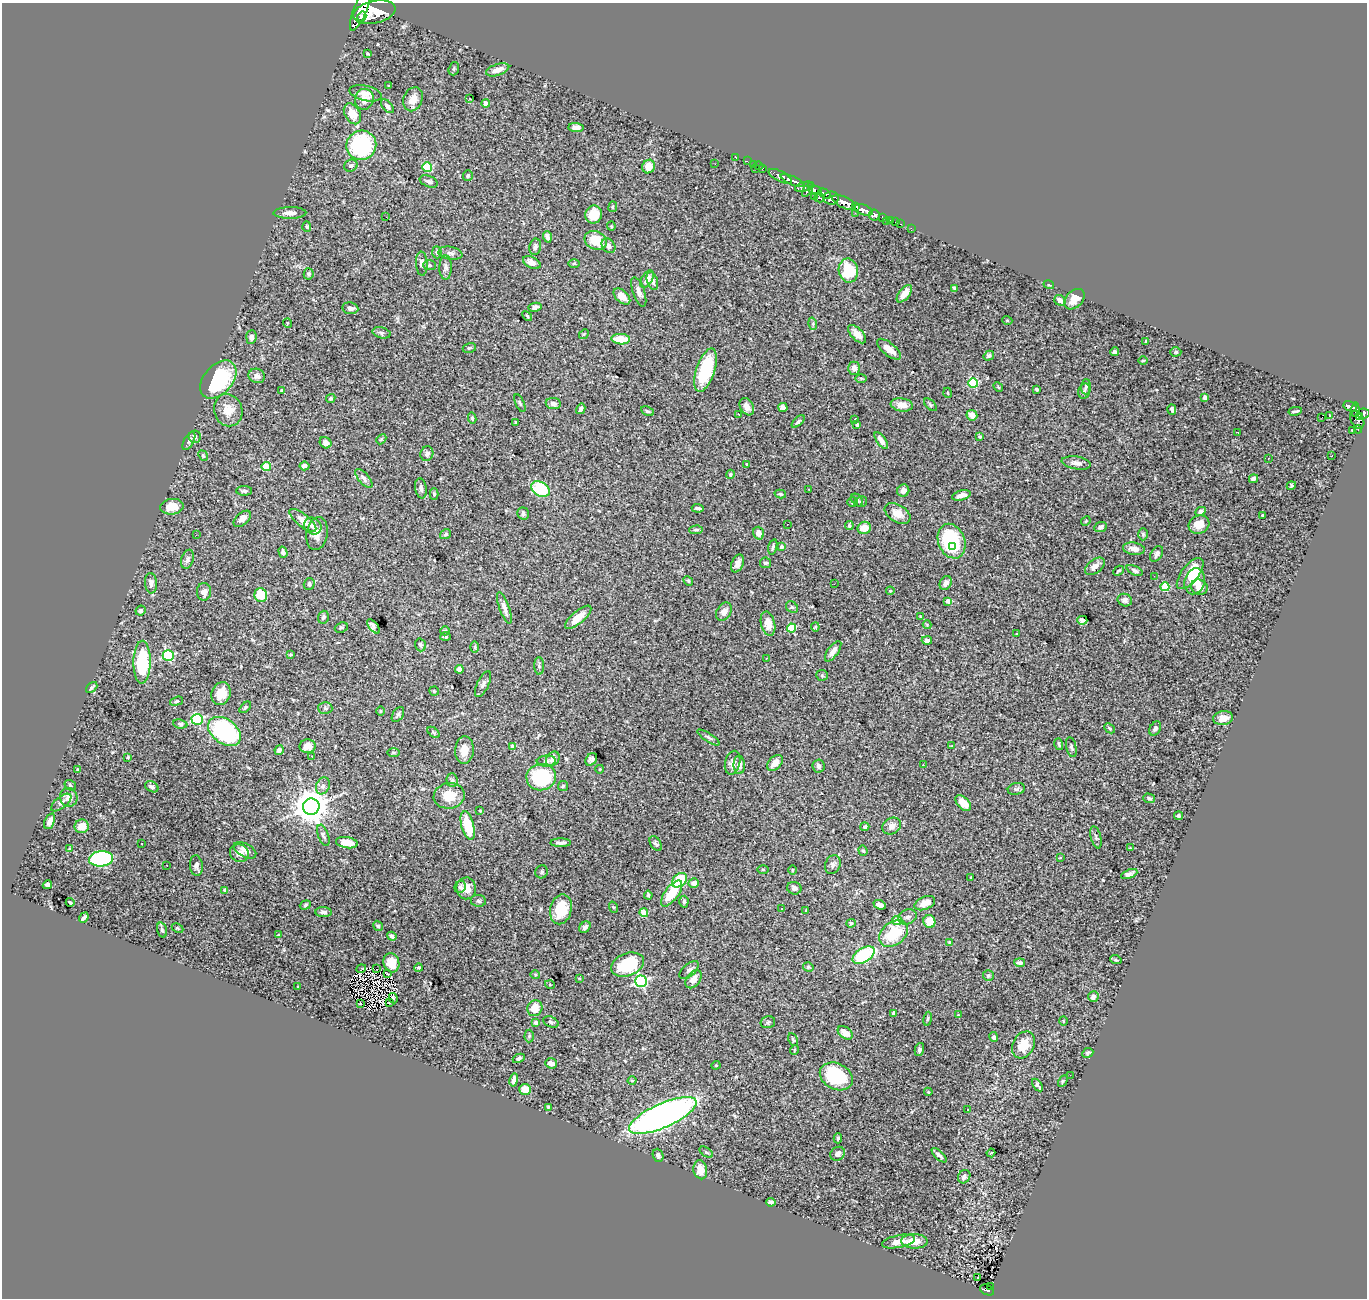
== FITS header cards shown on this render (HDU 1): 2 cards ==
NAXIS1  =                 1365
NAXIS2  =                 1296

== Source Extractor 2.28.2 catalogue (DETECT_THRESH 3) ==
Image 1365 x 1296 px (HDU 1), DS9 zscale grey, 1 PNG px = 1 image px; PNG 1369 x 1300 px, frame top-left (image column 1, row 1296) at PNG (2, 3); each listed source drawn as its Kron ellipse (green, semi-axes under 4 px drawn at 4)
Background 2.57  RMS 0.039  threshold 0.116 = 3 sigma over >= 5 px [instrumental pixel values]
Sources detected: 420; all 420 listed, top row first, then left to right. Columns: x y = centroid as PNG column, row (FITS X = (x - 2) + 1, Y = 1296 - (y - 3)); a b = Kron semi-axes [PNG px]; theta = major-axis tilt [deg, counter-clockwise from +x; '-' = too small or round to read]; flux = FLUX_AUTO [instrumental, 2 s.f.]
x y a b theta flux
360 9 23 6 68 16000
374 12 21 11 12 22000
362 17 5 3 - 2100
368 54 4 2 - 2.2
454 69 7 5 71 3.7
498 70 12 5 18 22
389 86 3 3 - 2.3
366 93 16 7 -13 22
364 99 10 9 - 22
413 99 12 9 68 28
470 99 4 2 - 1.6
486 103 4 4 - 16
387 106 8 4 -48 8.4
352 114 11 7 -60 37
576 127 7 4 -6 12
361 145 15 14 - 290
736 157 2 2 - 35
747 161 2 2 - 35
715 164 2 2 - 4.3
753 164 2 2 - 44
351 166 7 5 25 6.8
759 166 4 2 - 77
427 167 5 5 - 140
649 167 7 6 - 31
763 168 3 2 - 78
755 169 3 2 - 190
468 176 5 5 - 4.4
780 176 13 5 -26 5600
429 181 9 5 -23 7.7
793 181 13 4 -22 5100
804 187 10 4 14 2000
808 190 8 3 57 2000
815 190 7 4 -8 2200
825 193 7 3 -29 1400
814 196 2 2 - 53
820 198 5 4 - 630
831 198 8 6 7 3700
844 202 13 5 -27 9500
856 206 4 3 - 1700
613 207 5 3 - 2.8
863 210 10 5 -19 4700
290 213 16 6 1 14
855 213 2 2 - 59
594 214 9 8 - 46
874 215 5 5 - 1500
386 217 2 2 - 66
882 217 4 3 - 510
886 221 2 2 - 31
891 221 4 3 - 180
896 222 3 2 - 49
901 224 3 2 - 67
307 226 5 4 - 3.3
611 226 4 4 - 2.9
911 228 2 2 - 20
547 237 6 4 -71 11
596 240 11 9 -23 64
608 246 8 6 -53 11
535 247 8 6 79 9.3
437 252 6 4 -86 6
450 253 12 6 -10 10
422 263 12 6 -87 12
532 263 9 5 -26 19
574 263 6 4 1 3.8
429 265 6 5 - 4.4
446 267 12 6 90 9.6
848 271 12 9 -81 100
309 274 5 5 - 6.5
647 279 9 5 61 18
652 281 9 5 -72 10
1049 285 5 3 - 2.2
955 288 4 3 - 4.9
639 292 15 6 -71 13
904 294 10 5 52 23
622 297 10 6 -43 28
1074 299 12 8 47 27
1060 300 6 5 - 14
535 307 6 4 10 9.5
350 308 8 6 -10 12
527 316 6 3 -46 3
1007 320 5 3 - 2.2
287 323 5 3 - 2.1
813 324 6 4 -74 4.1
382 333 9 5 -15 6.2
584 334 5 4 - 3
857 334 11 5 -46 24
251 337 7 5 85 12
621 339 9 5 -4 63
1146 341 3 3 - 5.7
469 348 7 5 16 3.8
889 349 14 6 -39 25
1115 352 4 3 - 6.1
1176 352 5 4 - 3.3
989 356 5 4 - 4.7
1143 361 4 3 - 2.6
854 368 6 6 - 12
705 370 22 9 72 140
257 376 8 7 - 14
861 378 6 4 -1 3.3
218 380 22 14 49 190
973 383 5 5 - 200
998 387 5 4 - 3.3
1086 387 7 5 87 5.3
1037 389 4 3 - 3.1
282 390 4 3 - 3.1
1084 391 8 5 76 5.9
948 393 5 3 - 2.1
1205 397 4 4 - 15
331 398 5 4 - 4
520 403 9 3 -65 3.7
553 403 7 5 -8 10
902 405 11 6 -10 22
930 405 7 4 -46 4
747 407 9 6 -59 16
783 407 5 4 - 15
1350 407 7 4 -28 810
581 409 5 4 - 6
1172 409 5 3 - 4.5
228 410 16 14 -70 40
1355 410 7 4 86 730
647 411 7 3 -26 3.4
1295 411 7 2 10 4.4
1363 413 6 5 - 1700
738 414 3 2 - 8.6
972 415 5 5 - 17
1329 416 4 3 - 4.5
1360 416 4 3 - 560
1322 417 2 2 - 4.3
472 418 5 4 - 4.7
855 419 3 2 - 2.8
1357 420 9 6 -63 1400
798 421 8 4 43 5.1
515 422 4 3 - 2.6
857 425 3 3 - 4
1358 429 4 2 - 100
1353 431 3 3 - 3.4
1238 432 3 2 - 3.5
980 436 4 3 - 3.2
195 437 6 6 - 11
381 439 6 4 43 3.3
881 440 10 4 -55 15
189 441 10 5 61 6.8
326 443 6 5 - 13
427 454 7 6 - 9.5
203 456 5 4 - 3.6
1332 456 3 2 - 3.4
1268 458 3 2 - 3.6
1076 463 15 6 -9 14
747 464 3 3 - 3.1
305 466 5 4 - 9.8
266 467 4 4 - 85
730 474 5 4 - 3.2
364 478 12 5 -49 9
1253 479 5 4 - 8.5
1291 486 5 3 - 3.5
421 488 10 5 -81 9.3
540 489 10 7 -33 140
809 489 3 2 - 1.5
244 491 8 4 0 6.4
903 491 6 6 - 11
434 494 6 4 -90 4.7
780 494 6 3 -15 3.6
961 495 9 5 15 15
857 500 7 5 -52 6.3
852 502 5 4 - 4.6
861 502 6 5 - 4.3
172 507 12 7 6 34
698 508 6 3 -5 5.9
1200 511 6 4 24 6.9
523 513 6 5 - 8.5
897 513 14 8 -31 27
1262 515 3 2 - 3
242 519 10 6 41 16
303 520 16 6 -38 25
1086 521 5 4 - 2.8
787 524 2 2 - 2.6
1199 524 10 9 - 30
849 525 4 4 - 4
313 526 9 8 - 11
1100 527 6 5 - 9.2
864 528 7 6 - 33
696 530 7 4 2 5
758 533 6 5 - 23
317 534 16 10 81 28
446 534 6 4 33 4.7
1143 534 6 5 - 4.4
196 535 3 2 - 6.2
952 541 18 13 -68 200
773 547 8 3 76 4.9
781 547 3 3 - 11
953 547 3 3 - 19
1134 549 11 6 -6 17
283 552 6 4 -74 9.5
1157 554 8 5 60 8.4
187 559 10 6 70 8.5
737 563 9 6 66 13
765 563 5 5 - 5.6
1095 566 11 7 38 18
1135 570 8 4 -25 7.3
1118 571 6 3 45 3.7
1190 574 18 8 52 59
1154 576 3 2 - 4.1
688 581 5 4 - 3.6
1195 581 13 10 74 48
151 583 10 6 -85 10
946 583 7 5 61 16
309 584 6 5 - 7.1
834 584 2 2 - 10
1165 587 4 4 - 110
1199 587 8 7 - 17
890 591 4 4 - 2.8
204 592 8 7 - 14
261 595 7 6 - 60
1125 600 7 6 - 8.8
948 601 4 3 - 14
792 607 6 5 - 5.3
504 608 17 5 -70 16
141 611 5 4 - 4
724 612 10 7 59 18
920 616 3 3 - 2
323 617 6 5 - 7.5
578 617 16 6 40 36
1082 620 5 4 - 6.5
768 624 12 7 -77 33
927 625 4 4 - 2.6
373 626 8 4 -50 8.9
341 627 6 5 - 4.8
815 627 4 4 - 2.6
791 628 4 4 - 110
445 631 5 4 - 3.3
1017 634 3 2 - 2.1
445 636 5 4 - 4.2
927 640 5 4 - 8.5
420 645 6 5 - 5.5
475 647 6 4 -90 3.3
833 651 12 5 55 16
290 655 3 3 - 3.2
168 656 5 5 - 190
767 658 3 2 - 1.6
142 662 21 8 89 150
539 666 8 5 -87 6.1
459 669 4 4 - 21
822 675 6 5 - 3.7
483 684 14 6 64 11
92 687 6 4 43 5.3
434 691 5 4 - 3.3
221 694 11 9 69 42
176 701 7 4 18 4.8
245 707 7 4 46 4.4
325 708 7 6 - 4.9
380 711 5 3 - 2.1
398 714 8 5 57 6.3
1223 718 10 7 11 24
197 719 5 5 - 280
180 724 7 4 -9 4.8
1110 728 6 4 -42 3.5
1155 729 7 5 59 6.7
225 731 18 12 -36 300
433 732 7 4 -38 3.6
708 737 13 4 -34 6.6
1059 744 6 3 -73 3.7
308 746 8 7 - 21
952 746 4 3 - 3.1
513 747 4 4 - 21
1071 747 10 5 -78 6
279 750 5 4 - 12
464 750 14 9 86 29
394 753 6 3 0 2.8
312 756 3 3 - 2.8
128 757 3 3 - 2.5
553 759 8 6 55 15
591 759 7 5 51 7.2
546 761 9 5 5 6.7
733 763 12 7 75 17
775 763 9 6 47 24
739 765 9 5 -88 15
923 765 3 2 - 2.3
819 766 6 6 - 13
77 769 3 2 - 2.1
600 769 4 3 - 1.9
541 777 15 13 7 210
452 780 7 5 -88 5.2
70 785 6 5 - 4.2
323 786 9 6 69 11
563 786 5 5 - 3.9
152 787 7 5 -30 7.4
1016 789 8 6 13 5.9
449 796 15 13 10 42
69 797 9 8 - 21
1149 798 6 5 - 5.8
61 802 12 5 39 9.2
963 803 9 5 -46 22
311 807 8 8 - 5700
480 811 3 3 - 1.9
1178 816 4 4 - 4.2
50 821 8 5 68 12
82 826 7 7 - 30
468 826 14 6 -75 82
892 826 10 8 30 13
865 827 4 4 - 4.9
323 835 11 5 -70 6.2
1096 837 11 5 -75 6.3
347 843 11 5 -9 32
561 843 10 3 0 9.8
142 844 3 2 - 6.7
656 844 8 5 -57 6.3
70 848 3 2 - 5.7
1130 848 4 4 - 2.1
245 850 12 6 -27 17
863 851 5 4 - 4.3
239 853 9 8 - 17
1060 858 4 2 - 1.6
101 859 12 7 5 340
833 864 10 7 65 9.7
167 865 3 2 - 4
196 866 10 6 -85 11
763 870 6 4 1 2.9
792 870 4 3 - 2.3
542 872 6 6 - 5
1129 874 8 4 23 9.1
971 878 3 3 - 4.5
679 880 8 6 42 120
694 883 5 4 - 14
47 885 5 4 - 9.8
460 887 6 5 - 5.9
466 888 11 10 - 34
794 888 7 6 - 9.9
225 890 4 3 - 8.7
672 893 15 6 53 77
648 895 4 3 - 4.1
478 901 7 6 - 6.2
70 902 4 3 - 5.2
684 902 6 4 88 5
925 903 11 6 23 29
305 905 6 4 20 4
880 905 6 4 -22 10
613 907 6 3 -71 2.4
561 909 15 10 77 77
782 909 3 3 - 7.1
806 910 3 2 - 1.7
323 912 8 5 -4 7.2
644 913 4 4 - 66
908 917 9 7 23 11
84 918 6 3 51 7.6
897 920 5 4 - 44
929 921 6 6 - 43
851 923 5 4 - 4.5
378 926 5 4 - 4.5
585 927 6 5 - 8.7
177 928 6 4 -27 3.4
162 930 7 4 -73 4.8
893 934 16 11 38 110
278 935 3 2 - 2.8
392 936 5 4 - 6.8
949 942 4 3 - 2.5
864 955 12 7 34 210
1116 960 6 3 -18 2.9
391 963 10 8 -74 29
1020 963 5 4 - 8.4
628 965 17 11 21 120
808 967 5 4 - 4
418 968 4 4 - 4.3
361 969 5 2 - 2.6
377 969 4 2 - 2.4
689 970 12 6 41 8.6
387 974 2 2 - 2.8
535 975 4 4 - 2.8
988 975 5 5 - 4.8
579 978 3 2 - 1.4
694 979 10 6 54 23
641 981 6 6 - 460
550 985 5 3 - 2.2
298 987 3 3 - 2.5
1093 997 5 5 - 8.8
393 998 5 3 - 5.8
389 1003 3 2 - 0.67
360 1004 3 2 - 2.8
535 1008 8 7 - 33
894 1013 4 4 - 17
958 1015 3 2 - 1.9
928 1019 7 3 81 3.3
1063 1021 5 3 - 2.3
551 1022 8 5 -24 5.2
768 1022 7 5 14 5.6
536 1023 4 4 - 11
845 1033 8 5 -36 25
529 1036 6 4 87 4.6
994 1037 5 4 - 5.5
793 1039 7 4 -63 4.2
1023 1045 14 10 62 47
794 1050 5 3 - 1.9
919 1050 6 4 77 7.4
1088 1053 6 4 26 5.1
519 1058 6 4 27 5.3
551 1063 6 5 - 14
716 1065 4 4 - 2.7
1070 1075 2 2 - 11
836 1076 17 13 -27 180
514 1080 7 4 77 15
632 1080 4 3 - 2.2
1063 1081 6 4 61 3.2
1037 1085 7 3 -54 5.5
525 1089 6 5 - 34
928 1092 4 3 - 3.1
548 1107 3 3 - 3
968 1110 3 3 - 4.5
663 1116 36 12 24 1600
838 1138 5 4 - 4.1
706 1152 7 4 -35 3.8
991 1153 4 2 - 2.5
838 1154 8 6 39 10
658 1155 7 5 -70 6.6
939 1155 9 4 -43 8.5
700 1170 9 7 -78 30
964 1177 7 6 - 9.3
771 1202 5 3 - 4.7
898 1241 17 6 11 26
914 1241 13 7 -1 32
978 1278 3 2 - 12
991 1286 3 2 - 52
987 1290 7 5 -24 460
At the frame edge (FLAGS 8, measured only in part): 1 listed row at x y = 360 9